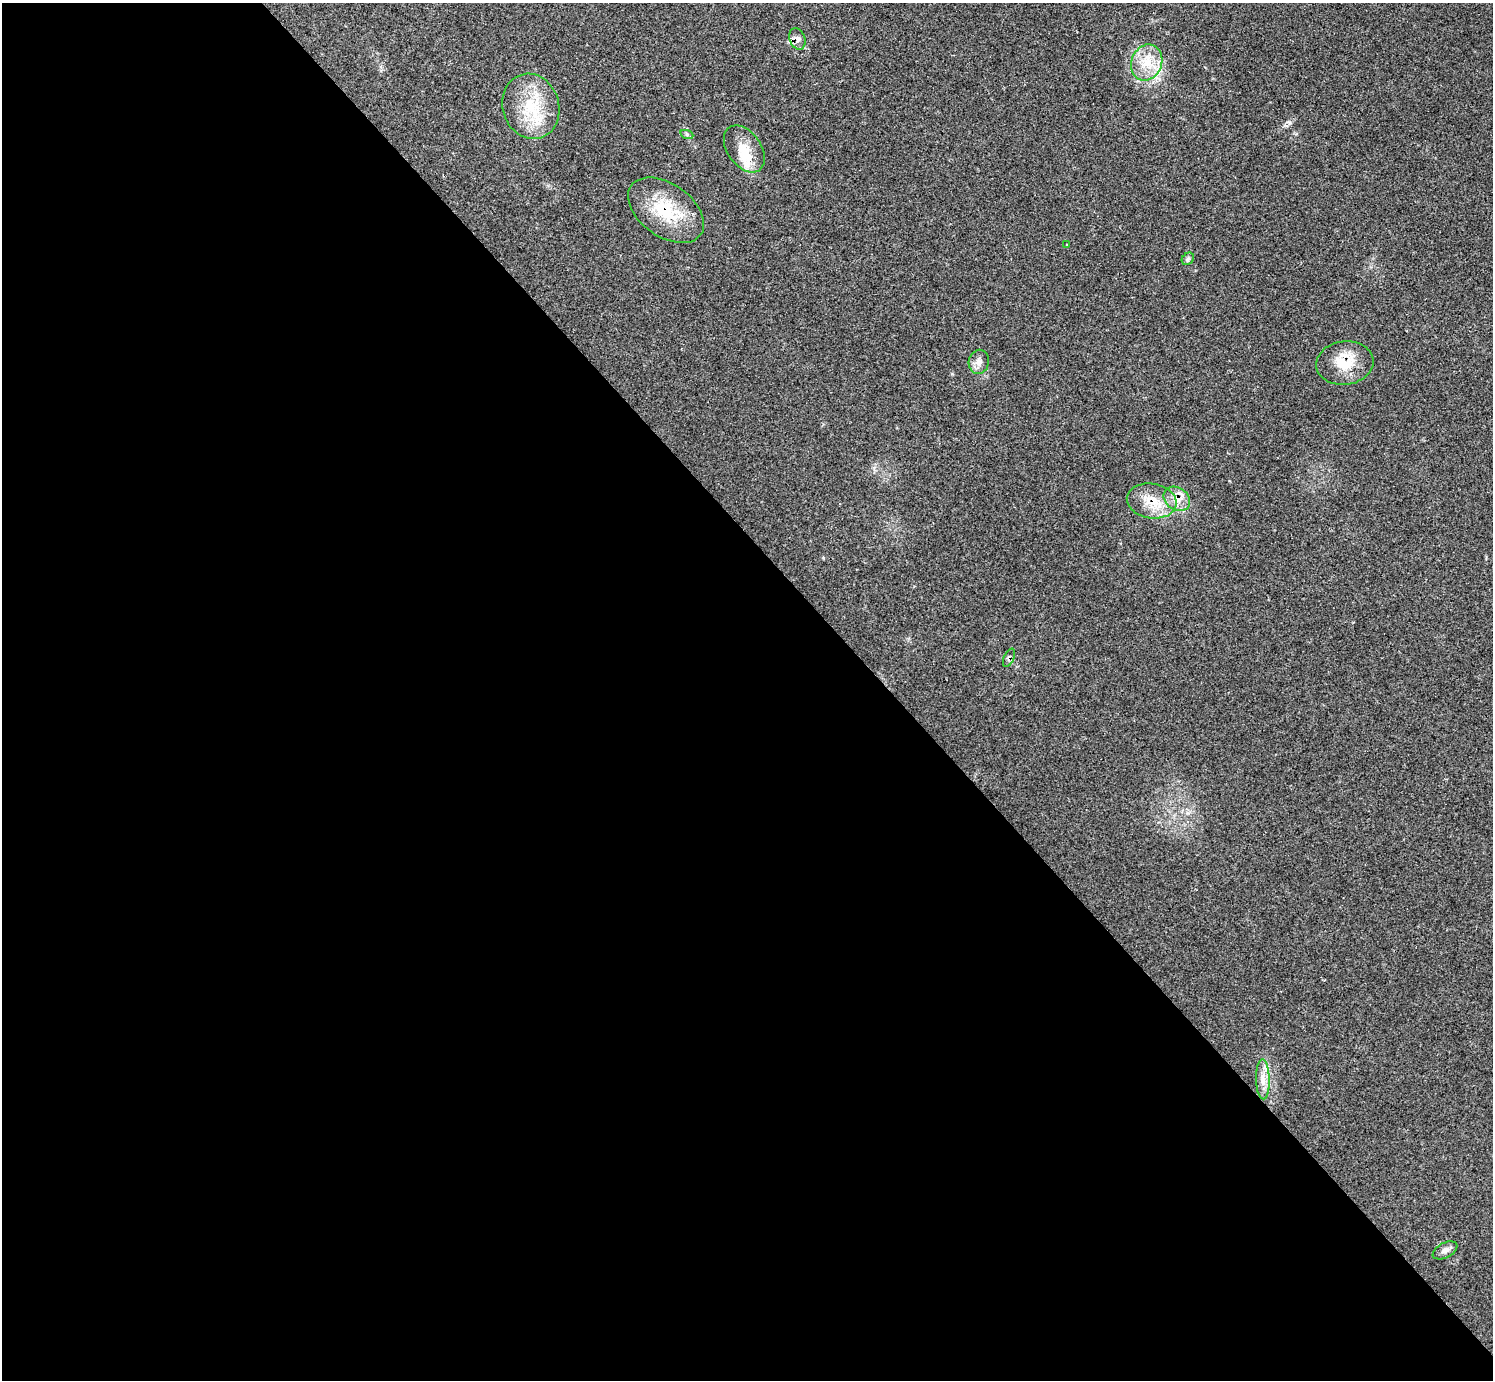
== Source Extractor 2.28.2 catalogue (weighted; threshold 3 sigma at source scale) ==
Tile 9 of 4 x 4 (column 1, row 3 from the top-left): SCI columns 1-1491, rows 1543-2920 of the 5972 x 5970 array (HDU 1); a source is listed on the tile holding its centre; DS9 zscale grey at full resolution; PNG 1495 x 1382 px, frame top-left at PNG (2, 3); each listed source drawn as its Kron ellipse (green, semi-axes under 4 px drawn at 4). Shown black and unused: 60% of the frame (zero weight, under 2 of 3 exposures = <1% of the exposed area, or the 3 px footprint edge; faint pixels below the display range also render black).
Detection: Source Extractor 2.28.2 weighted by HDU 2 'WHT'; one run over the whole footprint, this tile lists its part. Background 0.161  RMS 0.0092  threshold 0.0415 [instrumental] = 3 sigma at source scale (4.5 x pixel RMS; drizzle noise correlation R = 1.50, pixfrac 1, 0.05/0.05 arcsec/px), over >= 5 px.
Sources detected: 17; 2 inside a brighter listed object's ellipse — not listed separately; the other 15 listed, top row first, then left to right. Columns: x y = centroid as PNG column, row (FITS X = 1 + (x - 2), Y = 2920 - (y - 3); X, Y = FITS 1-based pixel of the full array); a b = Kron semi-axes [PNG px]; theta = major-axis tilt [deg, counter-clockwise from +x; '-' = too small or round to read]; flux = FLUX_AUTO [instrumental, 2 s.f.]
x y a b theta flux
797 39 11 7 -69 4.4
1147 62 18 15 67 21
531 106 33 28 -72 46
687 135 7 4 -20 1.6
744 149 26 17 -55 19
666 210 43 26 -35 47
1067 244 3 2 - 1.3
1188 259 7 5 45 2
979 362 12 10 78 6.2
1345 363 29 21 7 26
1177 499 14 11 -34 11
1152 501 25 17 -9 23
1009 658 10 5 66 2.3
1263 1079 20 7 -89 9.4
1445 1250 13 7 27 4.4
Overlapping masked pixels (flux is a lower limit): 6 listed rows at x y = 797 39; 666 210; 1345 363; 1177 499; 1152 501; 1009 658
Unlisted compact peaks at least as high as the median listed source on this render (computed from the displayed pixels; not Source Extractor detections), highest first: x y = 1289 122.